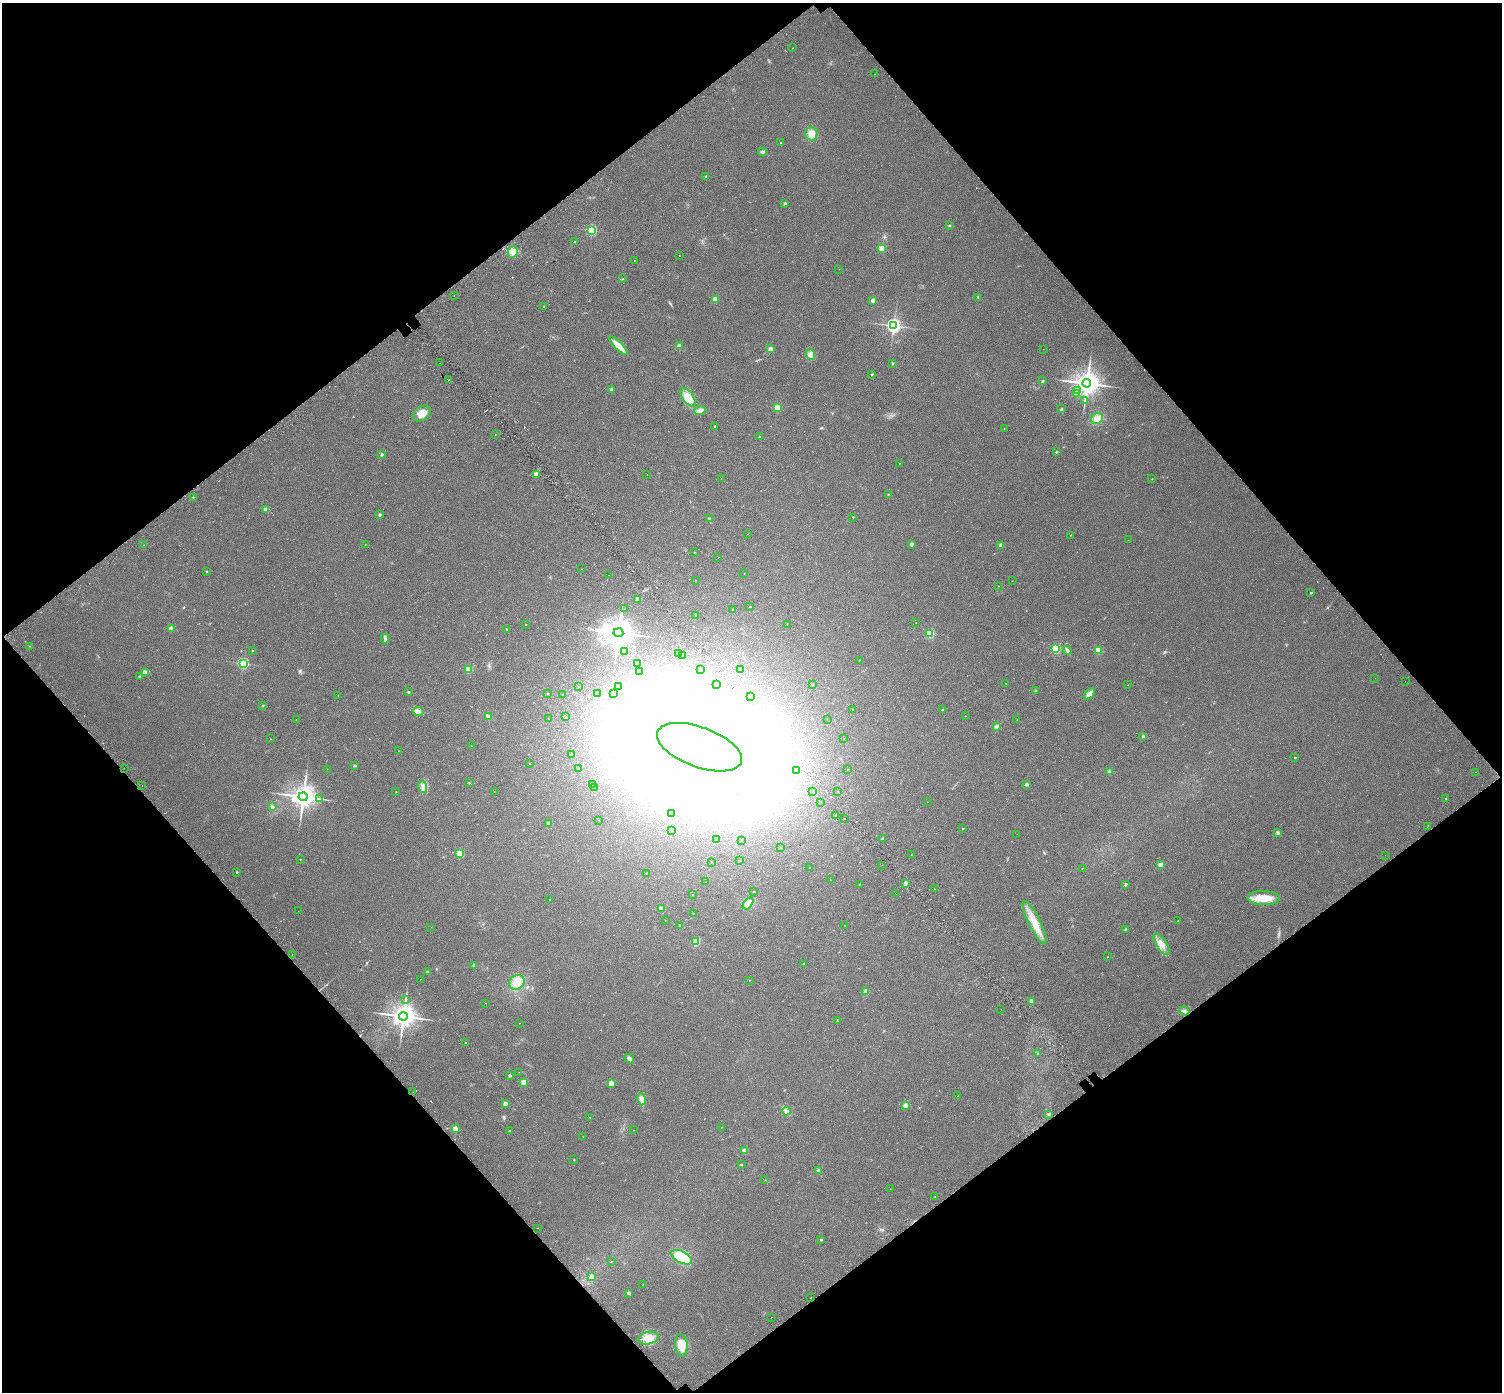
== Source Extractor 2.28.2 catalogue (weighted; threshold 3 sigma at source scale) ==
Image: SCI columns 67-6065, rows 293-5850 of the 6126 x 6079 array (HDU 1 of 3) = the unmasked area's bounding box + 8 px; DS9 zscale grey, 4 x 4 block average (1 PNG px = mean of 4 x 4 image px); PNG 1504 x 1394 px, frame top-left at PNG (2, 3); each listed source drawn as its Kron ellipse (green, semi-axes under 4 px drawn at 4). Shown black and unused: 49% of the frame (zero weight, under 2 of 3 exposures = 4% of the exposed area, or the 3 px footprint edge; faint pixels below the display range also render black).
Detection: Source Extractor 2.28.2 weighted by HDU 2 'WHT'. Background 0.0555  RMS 0.011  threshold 0.0511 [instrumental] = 3 sigma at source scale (4.5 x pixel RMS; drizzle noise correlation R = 1.50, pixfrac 1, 0.0396/0.0396 arcsec/px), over >= 5 px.
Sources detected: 334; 6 too faint to see at this stretch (4 x 4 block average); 44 inside a brighter object's white glare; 7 cosmic-ray / hot-pixel residue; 2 long thin detections or spike segments (spike, bleed or trail) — neither listed nor drawn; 1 inside a brighter listed object's ellipse — not listed separately; the other 274 listed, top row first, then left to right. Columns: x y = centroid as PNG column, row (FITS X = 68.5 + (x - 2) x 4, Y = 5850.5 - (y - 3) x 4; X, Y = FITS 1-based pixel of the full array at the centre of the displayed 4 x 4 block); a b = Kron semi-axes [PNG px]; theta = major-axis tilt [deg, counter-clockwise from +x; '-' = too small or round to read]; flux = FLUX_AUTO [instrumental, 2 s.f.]
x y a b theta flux
792 48 2 2 - 1.4
875 74 2 2 - 1.5
811 134 7 6 - 60
780 143 2 2 - 6.8
763 152 4 3 - 13
706 176 2 2 - 12
785 203 2 2 - 28
949 226 3 2 - 5
592 230 2 2 - 640
575 242 2 2 - 10
882 248 2 2 - 220
513 252 6 5 - 39
679 256 2 2 - 2.3
634 260 2 2 - 2
839 269 2 2 - 1.8
623 279 2 2 - 3.1
454 296 2 2 - 27
978 297 2 2 - 4.5
715 299 2 2 - 170
873 300 2 2 - 110
544 307 2 2 - 6.1
894 326 3 3 - 2100
618 346 12 4 -45 73
679 346 2 2 - 100
770 349 2 2 - 120
1043 349 2 2 - 1.4
810 354 5 4 - 23
439 363 2 2 - 3.4
892 363 2 2 - 16
872 374 2 2 - 12
449 380 2 2 - 12
1043 381 3 2 - 6.1
1087 383 4 4 - 7400
611 389 2 2 - 34
1078 390 2 2 - 31
1076 393 2 2 - 47
688 397 10 5 -54 95
1085 401 3 2 - 3.7
777 407 2 2 - 250
1061 409 3 2 - 3.5
700 411 5 3 - 50
422 413 10 7 36 66
1097 419 6 5 - 58
715 426 2 2 - 22
1004 428 2 2 - 2
495 435 2 2 - 14
759 436 2 2 - 3.8
1056 452 2 2 - 21
382 454 2 2 - 29
899 463 2 2 - 2.4
536 474 2 2 - 120
647 474 2 2 - 0.85
721 478 2 2 - 0.94
1152 479 2 2 - 2.8
888 494 2 2 - 2.9
193 497 2 2 - 7.5
266 509 2 2 - 91
380 515 2 2 - 30
853 517 2 2 - 6.5
709 518 2 2 - 4.2
747 534 2 2 - 1
1071 535 2 2 - 2.4
1128 540 2 2 - 1.9
365 544 2 2 - 2.2
912 544 3 3 - 11
144 545 2 2 - 1.9
1001 545 2 2 - 99
694 552 2 2 - 2.8
718 558 2 2 - 2.2
581 569 2 2 - 2.9
207 571 2 2 - 6.1
744 574 2 2 - 1.2
609 575 2 2 - 0.98
696 580 2 2 - 1.1
1012 581 2 2 - 1.5
998 586 2 2 - 1.2
1311 593 2 2 - 14
638 599 3 3 - 8.9
750 607 2 2 - 5.3
624 609 2 2 - 1.3
732 610 2 2 - 3.7
695 616 2 2 - 3.6
916 622 2 2 - 1.9
526 624 2 2 - 3.6
787 624 2 2 - 1.3
171 629 2 2 - 110
507 629 2 2 - 6.6
618 633 5 4 - 8300
930 634 2 2 - 420
385 639 5 3 - 14
29 646 2 2 - 2.6
1056 649 2 2 - 480
1067 650 4 2 - 24
1098 650 2 2 - 270
252 651 2 2 - 3.7
625 651 2 2 - 2.4
678 654 2 2 - 1.3
682 655 2 2 - 4.2
859 660 2 2 - 3.5
243 663 2 2 - 850
638 663 2 2 - 1.1
700 669 3 2 - 4.4
741 669 2 2 - 2.9
468 670 2 2 - 220
640 671 2 2 - 1.5
146 672 2 2 - 4.4
139 676 3 2 - 4.5
1375 678 2 2 - 1.6
1405 681 2 2 - 1.1
1006 683 2 2 - 1.5
813 684 2 2 - 2.2
717 685 2 2 - 1.7
1128 685 2 2 - 1.9
579 686 2 2 - 1.1
619 686 2 2 - 1.2
1035 691 3 2 - 4.1
408 692 2 2 - 19
548 693 2 2 - 3.1
613 693 2 2 - 1.2
598 694 2 2 - 3.2
1089 694 7 3 45 44
563 695 2 2 - 1.5
338 696 2 2 - 1.1
751 696 2 2 - 3.3
263 705 2 2 - 3.7
852 709 2 2 - 1.5
942 710 2 2 - 10
418 711 5 4 - 25
488 716 3 2 - 6.8
965 716 2 2 - 2.6
566 717 2 2 - 3.7
296 719 2 2 - 1.3
548 719 2 2 - 2.3
827 719 2 2 - 1.5
1017 720 2 2 - 3.2
996 727 4 3 - 13
1143 736 2 2 - 32
844 738 2 2 - 1.5
271 739 2 2 - 2.4
471 746 2 2 - 3.2
699 747 44 20 -20 33000
398 751 2 2 - 1.2
571 754 2 2 - 1.8
1295 758 2 2 - 5
529 764 2 2 - 2
354 766 2 2 - 27
124 768 2 2 - 3.5
327 769 2 2 - 1.4
579 769 2 2 - 15
848 769 2 2 - 2.7
797 770 2 2 - 1.6
1109 772 2 2 - 17
1475 772 2 2 - 2.5
469 783 2 2 - 5.9
592 784 2 2 - 2.4
1026 784 2 2 - 47
142 786 2 2 - 3
423 787 6 3 -75 24
595 788 2 2 - 1.5
396 792 2 2 - 3.1
494 792 2 2 - 0.91
813 792 2 2 - 1.3
838 792 2 2 - 1.7
303 797 4 4 - 6800
1445 798 2 2 - 2.6
320 799 2 2 - 3.3
821 802 2 2 - 1.2
927 802 2 2 - 1.6
272 807 2 2 - 38
672 814 2 2 - 2.9
835 815 2 2 - 3
845 819 2 2 - 9.5
599 820 2 2 - 1
549 824 2 2 - 67
1427 827 2 2 - 1.9
963 829 2 2 - 7.1
672 831 2 2 - 1.8
1278 833 2 2 - 3.2
1017 834 2 2 - 0.9
882 839 2 2 - 15
717 840 2 2 - 1.3
742 840 2 2 - 1.9
780 848 2 2 - 3
460 853 2 2 - 330
911 855 2 2 - 1.8
1385 855 2 2 - 0.8
300 859 2 2 - 3.2
740 861 2 2 - 2
712 862 2 2 - 1.2
1160 864 2 2 - 88
882 865 2 2 - 1.8
810 867 2 2 - 1.3
1082 868 2 2 - 1.6
237 872 2 2 - 9.6
646 873 2 2 - 3.4
830 880 2 2 - 2
705 882 2 2 - 1.5
906 883 2 2 - 5
859 884 2 2 - 3.2
1125 884 2 2 - 37
934 889 2 2 - 1.4
753 891 2 2 - 4.8
895 893 2 2 - 2.1
692 895 2 2 - 3
1264 898 16 7 -2 120
550 899 2 2 - 4.9
748 903 7 4 54 29
661 908 4 3 - 19
298 911 2 2 - 1.2
693 913 2 2 - 4
665 921 2 2 - 1.4
1178 921 2 2 - 6.4
1035 923 24 6 -63 120
679 925 2 2 - 5.6
845 925 2 2 - 2
431 927 2 2 - 1.1
1126 929 3 2 - 6.1
696 942 2 2 - 240
1162 944 12 5 -57 62
292 955 2 2 - 3.9
1108 957 2 2 - 2
804 963 2 2 - 9.9
474 965 2 2 - 30
428 972 2 2 - 3.2
420 979 2 2 - 1
750 980 2 2 - 3
517 982 8 7 - 99
866 991 4 3 - 23
406 1000 2 2 - 3.6
1031 1001 2 2 - 94
485 1003 2 2 - 3.2
1001 1009 2 2 - 2.7
1184 1011 5 3 - 20
403 1016 4 4 - 7000
837 1021 3 2 - 3.6
519 1023 2 2 - 2.3
466 1043 2 2 - 7.9
1038 1053 2 2 - 2.9
629 1059 5 3 - 18
519 1072 2 2 - 1.5
510 1075 2 2 - 39
524 1082 2 2 - 170
611 1084 2 2 - 150
413 1092 2 2 - 6.7
958 1096 2 2 - 1.9
641 1099 6 3 -75 22
505 1103 2 2 - 73
905 1105 2 2 - 100
786 1111 4 3 - 15
1049 1114 3 2 - 8.3
590 1117 2 2 - 5.2
721 1127 2 2 - 1.2
455 1129 2 2 - 160
633 1130 2 2 - 1.3
510 1131 2 2 - 3.2
583 1137 2 2 - 1.5
744 1150 2 2 - 100
574 1160 2 2 - 4.1
741 1164 2 2 - 8.8
818 1170 2 2 - 52
765 1180 2 2 - 1.9
890 1189 2 2 - 1.7
935 1197 2 2 - 5.2
538 1228 2 2 - 22
821 1240 2 2 - 10
682 1257 11 6 -28 200
611 1261 2 2 - 2.7
592 1277 2 2 - 81
643 1285 2 2 - 5
628 1293 3 3 - 9.9
811 1298 2 2 - 4.5
771 1317 2 2 - 1.1
648 1338 10 6 13 95
681 1345 11 6 -86 75
Diffuse or blended objects may show on this block-average render without a row.